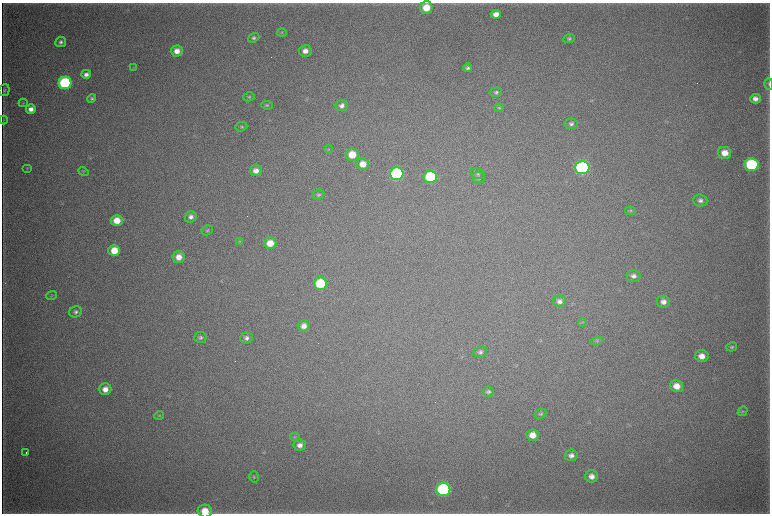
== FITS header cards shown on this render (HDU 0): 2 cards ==
NAXIS1  =                 1536 / length of data axis 1
NAXIS2  =                 1023 / length of data axis 2

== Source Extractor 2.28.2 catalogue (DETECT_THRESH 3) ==
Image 1536 x 1023 px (HDU 0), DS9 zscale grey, zoomed out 1/2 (1 PNG px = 2 x 2 image px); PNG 772 x 516 px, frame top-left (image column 1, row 1022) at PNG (2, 3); each listed source drawn as its Kron ellipse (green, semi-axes under 4 px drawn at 4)
Background 4430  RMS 38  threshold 113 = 3 sigma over >= 5 px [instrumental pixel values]
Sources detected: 80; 2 cannot appear on this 1/2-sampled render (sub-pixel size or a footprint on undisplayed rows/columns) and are neither listed nor drawn; the other 78 listed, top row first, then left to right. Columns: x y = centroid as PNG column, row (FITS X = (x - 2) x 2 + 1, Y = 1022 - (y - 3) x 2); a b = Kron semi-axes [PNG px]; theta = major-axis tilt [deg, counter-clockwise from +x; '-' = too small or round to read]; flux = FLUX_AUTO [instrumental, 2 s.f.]
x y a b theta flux
426 8 6 6 - 1.7e+05
496 14 5 4 - 5.6e+04
282 32 4 4 - 8.4e+03
254 38 6 4 21 1.8e+04
569 38 5 4 - 1.6e+04
61 42 5 5 - 2.3e+04
177 51 6 5 - 7.7e+04
305 51 6 5 - 5.7e+04
134 68 4 3 - 6.1e+03
468 68 4 4 - 2.0e+04
86 74 5 4 - 3.7e+04
65 83 6 6 - 1.1e+06
769 84 6 3 -89 1.1e+04
4 90 6 5 - 1.3e+04
496 92 6 5 - 1.8e+04
249 97 6 4 15 1.3e+04
92 99 4 4 - 1.5e+04
755 99 5 4 - 4.3e+04
23 103 4 3 - 6.9e+03
267 105 6 4 -9 1.2e+04
342 106 6 5 - 3.6e+04
499 108 5 4 - 1.0e+04
31 109 5 4 - 5.1e+04
3 120 4 2 - 5.5e+03
571 124 6 5 - 2.4e+04
241 127 6 4 19 1.4e+04
328 149 4 3 - 6.8e+03
725 153 6 6 - 9.6e+04
352 155 6 6 - 1.6e+05
363 164 6 6 - 1.0e+05
752 165 7 6 - 9.5e+05
27 168 5 2 - 4.8e+03
582 168 7 6 - 1.8e+06
83 171 5 4 - 9.2e+03
256 171 6 5 - 5.7e+04
396 174 7 6 - 1.5e+06
477 174 7 5 -16 2.0e+04
430 177 6 6 - 6.5e+05
478 178 6 6 - 1.8e+04
318 195 6 5 - 1.5e+04
700 200 7 6 - 2.9e+04
630 211 5 4 - 1.0e+04
191 217 6 5 - 3.4e+04
117 220 6 5 - 1.3e+05
207 230 6 5 - 1.4e+04
240 241 4 3 - 6.3e+03
270 243 6 6 - 1.2e+05
114 251 6 5 - 1.6e+05
179 257 6 6 - 8.1e+04
633 276 7 6 - 3.7e+04
320 284 6 6 - 4.7e+05
51 296 5 4 - 8.7e+03
559 301 6 6 - 3.7e+04
663 302 6 6 - 4.9e+04
76 312 6 5 - 2.3e+04
582 322 4 2 - 5.4e+03
304 326 6 5 - 5.1e+04
200 337 6 5 - 2.0e+04
246 338 6 5 - 2.8e+04
597 341 5 4 - 1.0e+04
732 347 5 4 - 1.4e+04
480 352 7 5 11 2.4e+04
702 356 7 6 - 7.6e+04
677 386 6 6 - 9.0e+04
105 389 6 6 - 6.5e+04
488 392 6 5 - 1.8e+04
743 411 5 4 - 9.6e+03
541 414 6 5 - 1.6e+04
159 415 5 4 - 8.7e+03
532 435 6 6 - 9.2e+04
295 437 5 4 - 9.7e+03
300 445 6 5 - 4.1e+04
26 453 2 1 - 4.7e+03
571 455 6 6 - 3.7e+04
591 476 6 6 - 5.0e+04
254 477 5 4 - 1.2e+04
443 489 7 6 - 1.4e+06
205 511 7 6 - 1.4e+05
At the frame edge (FLAGS 8, measured only in part): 2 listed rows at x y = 769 84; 205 511
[2 sub-pixel or undisplayed-footprint detections neither listed nor drawn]